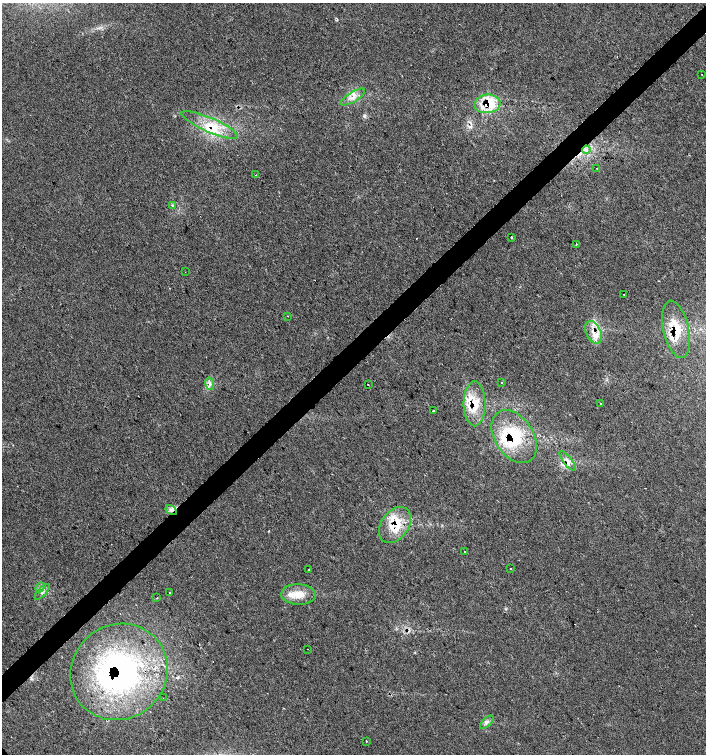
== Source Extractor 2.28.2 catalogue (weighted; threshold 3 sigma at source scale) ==
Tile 10 of 4 x 4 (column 2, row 3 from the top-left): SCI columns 1556-2962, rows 1509-3012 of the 5987 x 6019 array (HDU 1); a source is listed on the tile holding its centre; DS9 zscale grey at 2 x 2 block average (1 PNG px = mean of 2 x 2 image px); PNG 708 x 756 px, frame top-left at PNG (2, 3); each listed source drawn as its Kron ellipse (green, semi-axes under 4 px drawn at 4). Shown black and unused: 4% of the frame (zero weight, under 2 of 3 exposures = <1% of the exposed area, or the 3 px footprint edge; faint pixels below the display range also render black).
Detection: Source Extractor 2.28.2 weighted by HDU 2 'WHT'; one run over the whole footprint, this tile lists its part. Background 0.0199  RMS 0.006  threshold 0.027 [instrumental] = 3 sigma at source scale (4.5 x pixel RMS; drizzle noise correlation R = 1.50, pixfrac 1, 0.0396/0.0396 arcsec/px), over >= 5 px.
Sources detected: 55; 5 cosmic-ray / hot-pixel residue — neither listed nor drawn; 12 inside a brighter listed object's ellipse — not listed separately; the other 38 listed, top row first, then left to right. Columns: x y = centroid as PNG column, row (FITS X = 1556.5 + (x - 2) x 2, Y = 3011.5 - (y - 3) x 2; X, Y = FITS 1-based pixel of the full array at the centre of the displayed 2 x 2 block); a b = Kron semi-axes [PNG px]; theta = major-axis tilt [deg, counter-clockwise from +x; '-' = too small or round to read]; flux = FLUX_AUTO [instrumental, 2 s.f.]
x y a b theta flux
702 74 2 2 - 1.1
353 97 14 5 31 11
487 104 13 9 7 61
210 125 30 7 -23 31
586 150 4 4 - 3.8
596 168 2 2 - 0.48
256 175 2 2 - 2.4
172 205 3 2 - 1.2
511 237 2 2 - 1.5
576 244 2 2 - 2.1
185 272 2 2 - 0.62
624 294 2 2 - 1.1
287 316 2 2 - 1
676 329 29 12 -77 39
593 332 12 7 -65 15
501 383 2 2 - 2.9
210 384 6 3 -79 3.6
368 385 2 2 - 1.6
601 403 2 2 - 1
475 404 22 11 90 34
433 411 2 2 - 9.8
514 437 29 19 -56 77
567 461 12 4 -52 7
171 510 6 3 -32 4
395 525 20 13 55 44
465 552 2 2 - 0.77
511 568 2 2 - 1.6
309 570 2 2 - 1.2
40 587 5 2 - 2.5
42 592 10 3 47 4
169 592 2 2 - 2.1
298 594 17 10 -2 22
157 598 2 2 - 1.3
307 649 2 2 - 0.91
119 672 50 47 40 390
163 698 2 2 - 0.57
487 722 8 3 45 4.1
367 741 2 2 - 1.8
Overlapping masked pixels (flux is a lower limit): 10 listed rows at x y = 487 104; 210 125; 676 329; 593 332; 475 404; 514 437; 567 461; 171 510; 395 525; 119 672
Diffuse or blended objects may show on this block-average render without a row.